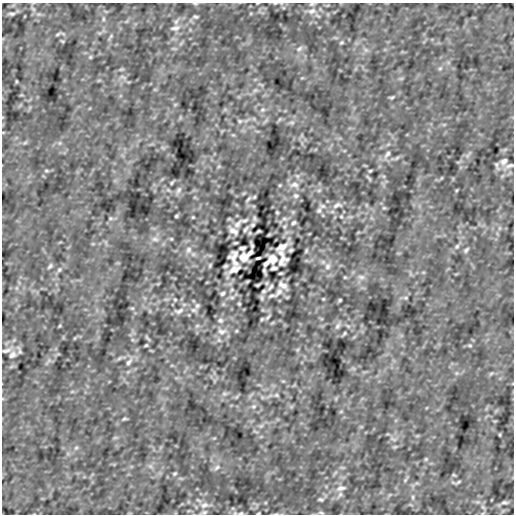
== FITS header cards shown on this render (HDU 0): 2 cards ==
NAXIS1  =                  512
NAXIS2  =                  512

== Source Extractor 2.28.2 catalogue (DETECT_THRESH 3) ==
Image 512 x 512 px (HDU 0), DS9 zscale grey, 1 PNG px = 1 image px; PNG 516 x 516 px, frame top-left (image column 1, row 512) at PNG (2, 3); no overlay
Background -2.51e-07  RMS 5.8e-06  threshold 1.75e-05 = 3 sigma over >= 5 px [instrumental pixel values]
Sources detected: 142; all 142 listed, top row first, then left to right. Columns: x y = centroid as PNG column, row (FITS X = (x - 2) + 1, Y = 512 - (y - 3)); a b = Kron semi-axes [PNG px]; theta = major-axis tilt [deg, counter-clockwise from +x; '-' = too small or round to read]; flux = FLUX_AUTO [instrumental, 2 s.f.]
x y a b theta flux
275 3 5 3 - 3.2e-04
195 4 7 3 -8 4.4e-04
312 11 13 9 22 3.0e-03
12 14 8 4 4 7.2e-04
195 17 7 5 -12 6.4e-04
103 19 6 4 90 5.8e-04
175 28 15 7 12 2.1e-03
58 34 7 4 36 5.1e-04
111 36 6 4 48 5.9e-04
62 41 6 3 -18 3.4e-04
341 42 5 4 - 5.2e-04
299 49 10 6 39 1.4e-03
90 57 5 5 - 4.7e-04
440 68 6 5 - 6.4e-04
122 77 10 4 -23 8.6e-04
16 81 5 3 - 3.3e-04
255 90 7 4 19 7.4e-04
392 97 7 4 13 5.5e-04
263 110 8 5 19 8.3e-04
240 121 6 5 - 6.1e-04
292 122 7 4 0 7.2e-04
387 154 12 6 50 1.6e-03
504 161 9 7 43 1.4e-03
497 165 12 4 -73 7.8e-04
509 166 15 6 16 1.6e-03
46 171 7 3 -8 5.2e-04
370 171 4 3 - 4.3e-04
172 183 6 3 57 5.0e-04
294 185 13 8 5 2.5e-03
179 190 11 5 53 1.2e-03
319 190 6 4 19 5.7e-04
457 190 5 3 - 3.2e-04
296 196 7 6 - 9.9e-04
254 197 5 4 - 4.2e-04
248 199 10 3 48 6.6e-04
337 205 14 7 15 2.1e-03
322 206 8 6 -1 1.2e-03
384 208 6 4 -18 4.9e-04
319 210 7 6 - 8.5e-04
277 212 4 3 - 4.4e-04
176 216 3 3 - 4.3e-04
341 216 5 4 - 4.1e-04
193 217 4 3 - 3.3e-04
110 218 6 4 -11 4.9e-04
254 218 8 5 -76 7.0e-04
284 219 8 4 -8 8.0e-04
244 220 12 5 10 1.4e-03
293 223 5 4 - 7.2e-04
237 224 13 7 50 1.9e-03
252 225 5 4 - 6.4e-04
285 226 6 4 71 5.4e-04
246 229 9 4 49 7.6e-04
233 231 9 5 -36 1.9e-03
258 231 3 2 - 4.4e-04
155 239 11 6 -7 1.5e-03
235 243 4 2 - 4.3e-04
252 245 6 2 -73 7.1e-04
457 246 7 6 - 8.5e-04
282 247 14 7 32 2.5e-03
242 248 6 4 3 9.0e-04
189 250 9 8 - 1.9e-03
291 250 4 3 - 5.3e-04
466 250 8 4 56 7.4e-04
306 251 6 3 64 5.0e-04
250 253 7 3 41 1.1e-03
281 253 9 7 -13 1.3e-03
234 256 10 8 41 2.4e-03
243 257 9 7 -44 3.0e-03
258 258 4 2 - 5.9e-04
273 259 9 7 -42 2.9e-03
282 260 10 8 41 2.4e-03
235 263 9 7 -15 1.3e-03
266 263 7 4 45 1.2e-03
210 265 6 3 64 5.0e-04
50 266 8 4 56 7.3e-04
225 266 4 3 - 5.3e-04
327 266 9 8 - 1.9e-03
274 268 6 4 3 9.0e-04
234 269 14 7 33 2.5e-03
59 270 7 6 - 8.5e-04
264 271 6 2 -73 7.1e-04
281 273 4 2 - 4.3e-04
361 277 11 6 -7 1.6e-03
258 285 3 2 - 4.4e-04
283 285 9 5 -36 1.9e-03
270 287 9 4 49 7.6e-04
264 291 5 4 - 6.4e-04
279 292 14 6 49 1.9e-03
223 293 5 4 - 7.2e-04
272 296 11 5 14 1.2e-03
232 297 8 4 -8 8.0e-04
262 298 8 5 -76 7.0e-04
406 298 6 4 -11 5.0e-04
323 299 4 3 - 3.3e-04
175 300 5 4 - 4.1e-04
340 300 3 3 - 4.3e-04
239 304 4 3 - 4.4e-04
197 306 7 6 - 8.7e-04
132 308 6 4 -18 5.0e-04
194 310 8 6 -1 1.2e-03
179 311 15 7 15 2.2e-03
268 317 10 3 48 6.6e-04
262 319 5 4 - 4.2e-04
220 320 8 6 -10 9.6e-04
59 326 5 3 - 3.3e-04
197 326 6 4 19 5.8e-04
337 326 11 5 53 1.2e-03
222 331 13 8 5 2.6e-03
344 333 6 3 57 4.9e-04
146 345 4 3 - 4.3e-04
470 345 7 4 -8 5.3e-04
6 350 15 6 13 1.8e-03
12 355 11 8 43 2.1e-03
119 358 9 3 45 6.4e-04
129 362 12 6 50 1.6e-03
224 394 7 4 0 7.1e-04
276 395 6 5 - 6.0e-04
253 406 8 5 19 8.3e-04
124 419 7 4 13 5.5e-04
261 426 7 4 19 7.3e-04
500 435 5 3 - 3.2e-04
394 439 10 4 -23 8.6e-04
395 447 7 4 18 5.5e-04
76 448 6 5 - 6.4e-04
426 459 5 5 - 4.8e-04
217 467 10 6 39 1.4e-03
175 474 5 4 - 5.2e-04
454 475 6 3 -18 3.4e-04
405 480 6 4 48 5.9e-04
458 482 7 4 36 5.1e-04
341 488 14 7 12 1.9e-03
340 494 9 5 63 1.1e-03
413 497 6 4 90 5.8e-04
321 499 6 5 - 6.9e-04
504 502 8 4 4 7.0e-04
204 505 13 9 22 2.8e-03
204 512 10 5 16 8.8e-04
235 513 6 4 -17 7.2e-04
241 513 7 5 10 7.5e-04
258 513 3 2 - 4.2e-04
321 513 9 3 -5 6.6e-04
276 514 6 3 18 4.3e-04
At the frame edge (FLAGS 8, measured only in part): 7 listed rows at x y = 275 3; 195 4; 312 11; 509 166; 241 513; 258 513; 276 514